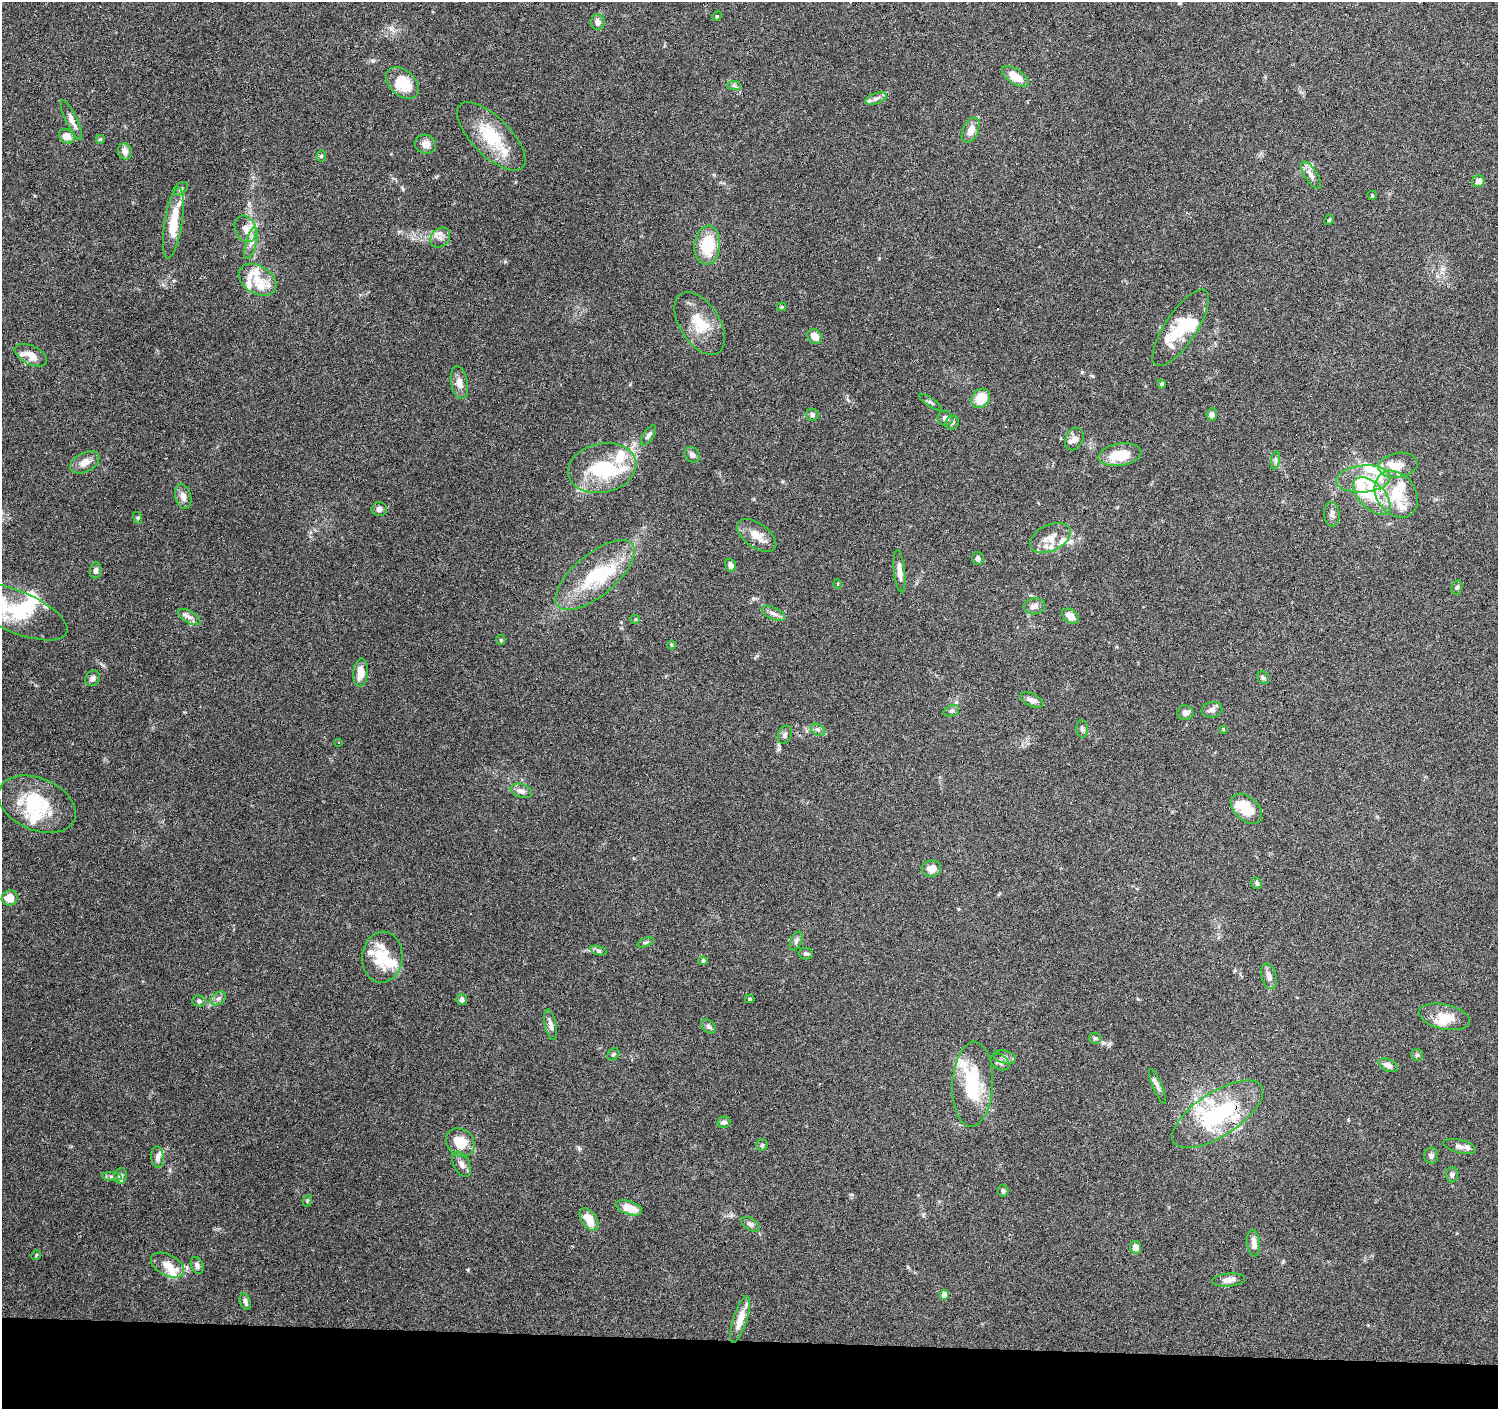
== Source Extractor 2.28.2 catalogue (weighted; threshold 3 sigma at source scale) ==
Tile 8 of 3 x 3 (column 2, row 3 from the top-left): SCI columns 1497-2992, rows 228-1634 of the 4493 x 4730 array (HDU 1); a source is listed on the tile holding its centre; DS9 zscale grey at full resolution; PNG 1500 x 1411 px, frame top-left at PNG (2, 2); each listed source drawn as its Kron ellipse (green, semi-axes under 4 px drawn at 4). Shown black and unused: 5% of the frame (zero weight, under 3 of 6 exposures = <1% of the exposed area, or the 3 px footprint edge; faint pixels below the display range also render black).
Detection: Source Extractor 2.28.2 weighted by HDU 2 'WHT'; one run over the whole footprint, this tile lists its part. Background 0.0874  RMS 0.0044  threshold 0.0182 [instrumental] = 3 sigma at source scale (4.09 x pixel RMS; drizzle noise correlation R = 1.36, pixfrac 0.8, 0.0396/0.0396 arcsec/px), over >= 5 px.
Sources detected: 175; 7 inside a brighter object's white glare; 1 cosmic-ray / hot-pixel residue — neither listed nor drawn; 32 inside a brighter listed object's ellipse — not listed separately; the other 135 listed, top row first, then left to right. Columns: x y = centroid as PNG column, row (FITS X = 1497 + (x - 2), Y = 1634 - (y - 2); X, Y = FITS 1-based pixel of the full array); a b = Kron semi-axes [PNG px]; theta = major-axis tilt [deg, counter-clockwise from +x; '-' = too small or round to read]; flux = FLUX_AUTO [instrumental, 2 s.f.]
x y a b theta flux
717 16 5 4 - 0.43
598 22 8 6 -83 1.7
1015 76 15 7 -35 6.6
402 83 19 13 -42 12
734 85 7 4 -3 0.8
876 98 11 5 19 1.6
71 120 21 5 -65 2.7
971 130 13 7 66 3.7
67 136 8 6 -28 3.6
491 136 44 19 -45 18
100 139 5 4 - 0.45
425 144 10 9 - 2.6
125 151 8 7 - 2.7
321 156 5 5 - 0.57
1311 175 15 6 -58 2.3
1478 181 6 6 - 2.2
181 189 8 5 39 0.91
1372 195 5 4 - 0.45
1329 220 5 4 - 0.43
173 223 36 9 81 13
245 229 14 10 -66 4.1
440 238 11 9 47 2.4
251 243 16 5 73 2.3
707 245 19 13 85 15
258 280 20 14 -32 7.3
781 307 4 4 - 0.49
700 323 35 20 -57 12
1181 328 45 15 56 16
815 336 8 6 -50 4
31 355 17 9 -26 4.9
459 383 17 8 -79 3.3
1162 384 4 4 - 0.75
981 398 10 8 50 8.5
930 402 13 3 -35 0.82
1212 414 6 5 - 1.3
812 415 6 6 - 1.3
945 418 8 7 - 1.6
952 423 7 6 - 1
649 435 12 5 57 1.1
1074 439 12 8 63 2.1
692 455 8 7 - 1.4
1120 455 22 11 9 9.9
1275 460 9 4 82 0.99
85 462 15 9 27 3.8
1398 465 20 12 10 5.8
602 468 34 24 12 25
1363 479 27 13 5 11
1396 494 25 19 -55 14
1372 496 23 13 -45 9.4
183 497 13 8 -75 2.4
379 509 7 7 - 1.2
1332 514 12 7 -86 2
138 518 6 4 -72 0.44
757 535 22 12 -35 5.3
1050 538 21 13 26 5.7
978 558 6 6 - 1.2
731 565 7 5 -70 1.9
96 570 8 5 82 1.4
900 571 21 5 -84 3
595 575 48 21 40 23
838 584 5 3 - 0.32
1457 587 7 5 72 0.76
1034 606 11 8 6 2
17 612 54 21 -23 23
773 613 13 6 -26 1.8
1070 616 9 6 -35 3.9
189 617 12 6 -32 1.9
635 619 5 4 - 0.45
501 640 5 5 - 0.54
671 645 4 3 - 0.38
361 673 14 7 87 5
92 678 8 7 - 1.3
1263 678 7 5 -57 0.79
1032 700 12 6 -24 1.9
1212 710 10 7 10 1.7
951 711 8 5 18 0.92
1185 713 8 7 - 2.2
1082 729 9 5 -83 0.99
1223 729 4 3 - 0.36
818 730 8 5 -30 1.2
785 735 9 6 69 1.3
339 742 3 2 - 0.47
521 791 11 6 -18 2
37 804 41 26 -23 22
1247 809 18 11 -43 9.9
931 869 10 8 8 3.2
1257 883 6 5 - 0.92
10 898 8 7 - 4.9
796 941 10 5 66 1.2
646 942 9 4 22 0.73
599 951 8 3 -19 0.75
806 953 7 6 - 1
382 957 25 20 85 13
703 961 4 4 - 0.97
1269 976 13 7 -75 2.1
218 998 8 6 34 1.3
750 999 5 4 - 0.46
462 1000 6 5 - 1.4
199 1001 6 5 - 0.82
1444 1017 26 12 -12 7.8
551 1025 15 5 -78 1.8
709 1026 8 5 -40 0.91
1095 1038 6 5 - 0.74
613 1054 6 5 - 0.67
1417 1055 6 6 - 0.81
1005 1057 11 6 -13 1.8
1000 1062 10 7 -34 1.6
1388 1065 10 6 -25 2.3
973 1084 43 20 87 22
1157 1086 18 4 -67 1.7
1218 1114 52 22 33 42
724 1122 6 5 - 1.3
460 1142 15 13 -44 8
762 1145 5 5 - 0.81
1460 1146 17 6 -15 1.9
1431 1155 8 7 - 1.3
157 1157 10 6 -86 1.6
462 1164 13 7 -63 2
1452 1175 7 6 - 1
121 1176 8 6 81 1.3
112 1177 10 4 -5 1.1
1003 1191 6 5 - 0.79
307 1201 6 3 72 0.48
629 1208 14 6 -19 6.5
589 1219 13 7 -57 6.4
750 1224 10 6 -32 1.3
1254 1243 13 6 -84 2.6
1136 1247 6 5 - 2.4
36 1255 5 3 - 0.35
167 1265 18 10 -28 5
197 1265 9 6 -67 1.3
1229 1280 16 6 5 2.9
944 1295 5 4 - 3.5
245 1302 9 5 -71 1.3
740 1319 24 7 73 5.2
Overlapping masked pixels (flux is a lower limit): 1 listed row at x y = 1218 1114
Isophote crosses this tile's border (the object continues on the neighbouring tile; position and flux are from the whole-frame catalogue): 1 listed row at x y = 17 612
Unlisted compact peaks at least as high as the median listed source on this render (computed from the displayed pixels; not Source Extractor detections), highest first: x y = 468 1270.